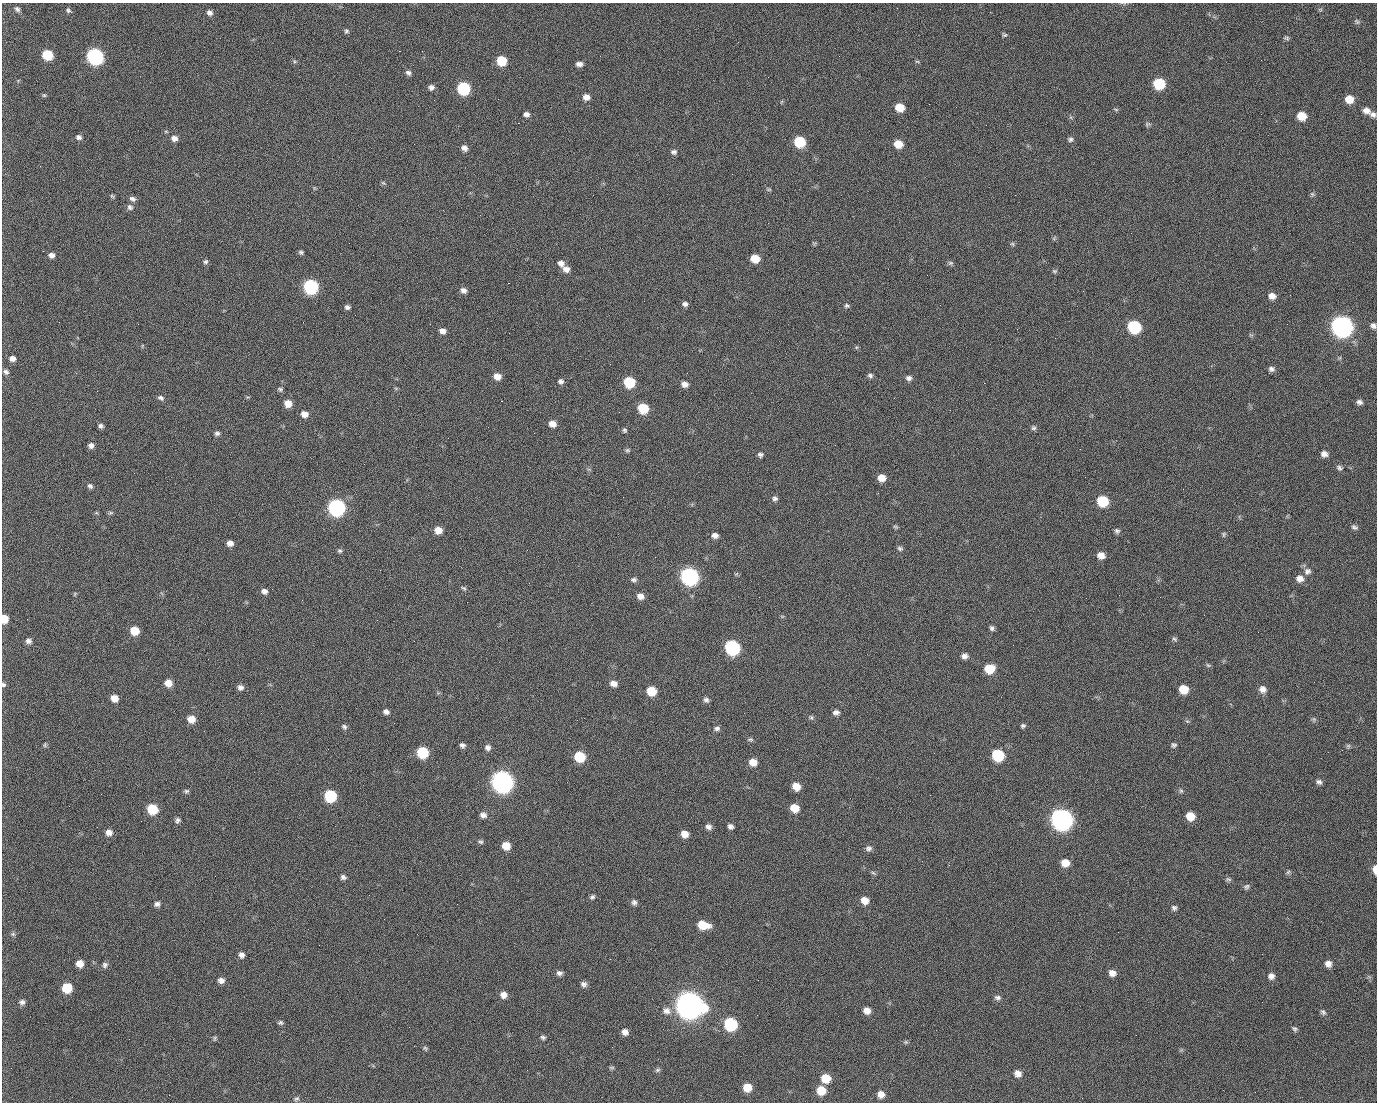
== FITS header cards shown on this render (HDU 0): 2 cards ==
NAXIS1  =                 1375 / length of data axis 1
NAXIS2  =                 1100 / length of data axis 2

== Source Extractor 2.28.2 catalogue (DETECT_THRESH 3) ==
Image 1375 x 1100 px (HDU 0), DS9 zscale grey, 1 PNG px = 1 image px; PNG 1379 x 1104 px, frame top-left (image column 1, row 1100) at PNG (2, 3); no overlay
Background 1450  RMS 28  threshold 84.8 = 3 sigma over >= 5 px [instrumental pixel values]
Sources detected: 243; all 243 listed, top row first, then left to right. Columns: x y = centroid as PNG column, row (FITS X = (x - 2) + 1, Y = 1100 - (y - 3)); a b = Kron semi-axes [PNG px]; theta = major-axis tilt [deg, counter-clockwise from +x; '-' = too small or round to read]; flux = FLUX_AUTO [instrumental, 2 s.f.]
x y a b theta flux
897 8 2 2 - 8.1e+02
17 9 7 6 - 5.1e+03
70 11 8 4 -31 6.5e+03
990 12 3 2 - 1.8e+03
209 13 7 6 - 7.3e+03
1357 22 8 6 -57 3.6e+03
346 31 6 6 - 3.8e+03
1004 35 6 5 - 3.1e+03
1286 38 8 5 -8 3.4e+03
399 51 2 2 - 2.0e+04
47 55 8 7 - 7.5e+04
95 56 9 8 - 5.1e+05
501 61 7 7 - 5.8e+04
917 61 6 4 -2 2.3e+03
579 64 7 5 -2 8.5e+03
408 73 7 6 - 5.8e+03
1159 84 8 7 - 1.1e+05
431 87 6 6 - 6.9e+03
463 88 8 7 - 1.8e+05
44 95 5 5 - 2.6e+03
586 97 7 6 - 1.3e+04
498 99 2 2 - 1.0e+03
1349 99 8 7 - 2.5e+04
434 100 2 2 - 4.0e+03
900 107 7 6 - 3.6e+04
1116 109 8 4 -9 2.5e+03
1366 111 10 7 -24 1.2e+04
526 114 6 5 - 6.6e+03
1373 115 8 7 - 7.0e+03
1302 116 8 7 - 3.6e+04
518 123 2 2 - 2.2e+04
1147 124 7 5 43 3.3e+03
79 137 8 6 -18 6.0e+03
174 138 8 7 - 1.0e+04
1070 139 7 6 - 4.7e+03
799 142 8 7 - 9.3e+04
898 144 7 6 - 3.1e+04
464 148 7 6 - 1.0e+04
674 152 8 6 -14 5.5e+03
383 183 7 4 -44 2.9e+03
769 189 8 4 -8 2.6e+03
1312 194 7 5 -46 3.5e+03
1015 195 2 2 - 6.7e+03
112 196 7 4 -26 2.7e+03
132 199 9 6 -24 6.6e+03
130 207 9 8 - 6.3e+03
480 215 2 2 - 8.3e+02
1012 244 6 5 - 3.0e+03
301 252 6 5 - 3.7e+03
51 255 7 6 - 8.4e+03
755 259 7 6 - 3.2e+04
206 262 6 5 - 3.8e+03
561 263 8 7 - 9.4e+03
950 263 7 6 - 3.7e+03
566 269 8 7 - 1.1e+04
1054 271 7 5 -20 3.1e+03
927 275 2 2 - 7.2e+02
508 283 2 2 - 5.4e+04
310 286 8 7 - 3.2e+05
463 290 7 6 - 8.2e+03
1083 291 2 2 - 3.3e+03
1290 295 2 2 - 2.0e+03
1272 296 8 7 - 1.2e+04
685 304 6 6 - 6.2e+03
847 306 7 5 -8 3.8e+03
347 307 6 5 - 5.4e+03
355 315 2 2 - 7.8e+02
59 322 2 2 - 1.2e+03
1287 324 2 2 - 1.1e+03
1341 326 9 9 - 1.5e+06
1373 326 7 6 - 6.5e+03
1134 327 8 7 - 1.8e+05
442 331 7 6 - 1.0e+04
12 358 8 7 - 9.1e+03
1271 369 7 6 - 6.4e+03
6 372 8 6 -32 5.9e+03
497 376 8 7 - 1.6e+04
870 376 7 6 - 4.8e+03
909 378 7 6 - 6.7e+03
561 381 7 6 - 5.7e+03
629 382 8 7 - 9.4e+04
984 383 2 2 - 1.8e+04
685 384 7 6 - 1.1e+04
280 389 6 5 - 3.7e+03
97 391 3 2 - 1.4e+03
161 398 8 5 -29 4.8e+03
501 401 3 2 - 5.9e+04
1359 402 7 6 - 6.2e+03
288 403 7 7 - 2.0e+04
643 408 8 7 - 7.0e+04
619 412 2 2 - 9.6e+02
304 414 7 6 - 1.4e+04
552 424 7 6 - 1.5e+04
101 426 5 5 - 4.9e+03
1034 428 6 6 - 4.3e+03
624 430 5 5 - 3.3e+03
217 433 6 5 - 5.0e+03
91 445 6 6 - 7.4e+03
627 450 7 5 -13 3.3e+03
1324 454 8 6 -21 9.8e+03
760 455 7 6 - 5.0e+03
1339 468 8 6 -39 4.8e+03
882 478 7 7 - 2.0e+04
90 486 7 6 - 4.9e+03
623 497 2 2 - 2.9e+03
775 498 7 6 - 5.6e+03
1102 501 8 7 - 8.9e+04
336 507 8 8 - 5.7e+05
111 513 8 5 19 2.9e+03
895 527 7 4 -19 2.6e+03
1354 527 9 6 -25 4.8e+03
438 530 7 6 - 2.1e+04
1117 531 7 6 - 4.9e+03
1224 534 7 4 73 3.2e+03
715 535 7 6 - 9.4e+03
230 543 7 6 - 1.1e+04
900 548 8 6 -16 4.4e+03
340 551 6 5 - 3.5e+03
1101 555 8 7 - 1.5e+04
655 557 2 2 - 8.9e+02
1307 571 10 9 - 8.9e+03
736 574 7 4 34 2.7e+03
689 576 9 8 - 6.8e+05
1300 579 8 8 - 1.2e+04
634 580 8 6 -3 5.0e+03
464 588 7 4 -27 3.5e+03
264 591 7 6 - 7.9e+03
75 594 6 4 88 2.0e+03
640 596 8 6 -25 1.3e+04
4 619 6 5 - 3.5e+04
27 619 2 2 - 3.8e+03
377 620 2 2 - 1.1e+04
992 628 7 5 -66 4.8e+03
134 631 7 7 - 4.0e+04
1175 639 7 5 -18 3.6e+03
28 641 7 6 - 7.1e+03
732 647 8 8 - 3.2e+05
964 656 7 6 - 8.2e+03
1208 665 7 5 -14 3.1e+03
989 669 8 7 - 4.7e+04
168 683 7 7 - 2.0e+04
613 683 8 6 -15 1.1e+04
3 685 6 5 - 3.6e+03
240 687 7 7 - 7.9e+03
1183 689 8 7 - 3.8e+04
1263 689 9 8 - 1.1e+04
651 691 7 7 - 4.5e+04
114 698 6 6 - 1.9e+04
706 700 7 6 - 5.5e+03
386 712 7 6 - 7.2e+03
836 712 8 6 9 7.2e+03
811 717 7 5 -61 3.5e+03
191 719 7 7 - 2.1e+04
1314 719 7 5 -83 3.4e+03
1187 721 6 4 -17 2.7e+03
1023 726 5 5 - 3.8e+03
344 727 7 6 - 5.0e+03
717 728 8 6 11 5.9e+03
750 739 8 5 -1 3.7e+03
45 745 8 4 82 2.6e+03
462 745 6 6 - 6.0e+03
1174 745 7 6 - 4.3e+03
1348 746 6 5 - 3.1e+03
488 747 7 6 - 7.4e+03
422 752 8 7 - 9.8e+04
934 753 2 2 - 1.6e+03
998 755 8 8 - 1.2e+05
579 757 8 7 - 7.1e+04
753 762 8 7 - 2.1e+04
502 781 9 9 - 1.5e+06
1319 782 7 5 -30 5.7e+03
796 786 7 6 - 2.3e+04
186 791 7 5 4 3.8e+03
1181 791 7 5 -90 3.6e+03
101 794 2 2 - 2.3e+03
930 795 2 2 - 7.7e+03
330 796 8 7 - 1.4e+05
794 808 7 7 - 2.9e+04
1053 808 2 2 - 1.6e+04
152 809 7 7 - 7.3e+04
483 815 8 6 -19 8.0e+03
1190 816 8 7 - 3.0e+04
1061 819 10 9 - 1.5e+06
177 820 7 6 - 5.1e+03
708 827 7 6 - 7.5e+03
730 827 6 5 - 6.3e+03
109 833 7 6 - 1.2e+04
684 834 7 6 - 1.9e+04
480 842 7 5 -22 3.6e+03
506 846 7 7 - 2.6e+04
869 848 8 7 - 6.1e+03
1065 863 8 7 - 2.3e+04
1375 869 8 4 -88 1.9e+04
1288 872 7 4 45 3.3e+03
873 873 7 4 -37 3.1e+03
343 877 7 6 - 5.2e+03
1228 879 8 5 -5 3.5e+03
1246 887 8 7 - 4.7e+03
592 897 7 5 40 4.6e+03
865 900 8 7 - 1.8e+04
634 902 7 6 - 6.0e+03
157 904 7 6 - 6.4e+03
457 904 2 2 - 1.3e+03
1174 908 7 7 - 5.0e+03
703 925 10 7 -12 4.3e+04
1118 932 2 2 - 2.2e+03
13 934 7 5 -44 3.4e+03
241 955 7 6 - 7.6e+03
610 959 3 2 - 2.7e+03
80 964 6 6 - 1.7e+04
1328 964 7 7 - 1.1e+04
105 965 8 7 - 5.4e+03
559 973 8 6 -15 6.6e+03
1112 973 7 6 - 1.2e+04
1271 976 8 7 - 8.7e+03
221 980 8 6 -16 9.1e+03
758 980 3 2 - 1.8e+03
584 984 7 7 - 7.1e+03
67 988 7 7 - 5.9e+04
504 995 8 7 - 1.2e+04
997 997 9 6 -8 5.8e+03
22 1002 7 6 - 6.4e+03
689 1005 12 10 -26 3.3e+06
666 1011 12 10 -4 1.4e+04
867 1011 8 7 - 1.4e+04
1323 1012 7 6 - 4.6e+03
280 1023 6 5 - 3.8e+03
730 1024 8 8 - 1.9e+05
1295 1029 8 6 -34 4.3e+03
625 1032 8 7 - 1.0e+04
543 1037 7 5 -19 4.2e+03
215 1038 7 4 68 2.8e+03
906 1042 6 5 - 2.9e+03
425 1048 8 5 -58 3.0e+03
612 1067 8 4 0 2.9e+03
657 1070 7 5 16 3.8e+03
1018 1073 8 7 - 1.1e+04
826 1078 8 7 - 3.6e+04
747 1087 7 7 - 2.9e+04
821 1090 8 7 - 3.6e+04
881 1094 7 6 - 1.3e+04
169 1095 2 2 - 5.0e+03
296 1099 8 5 28 3.5e+03
At the frame edge (FLAGS 8, measured only in part): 3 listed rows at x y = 4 619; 3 685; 1375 869